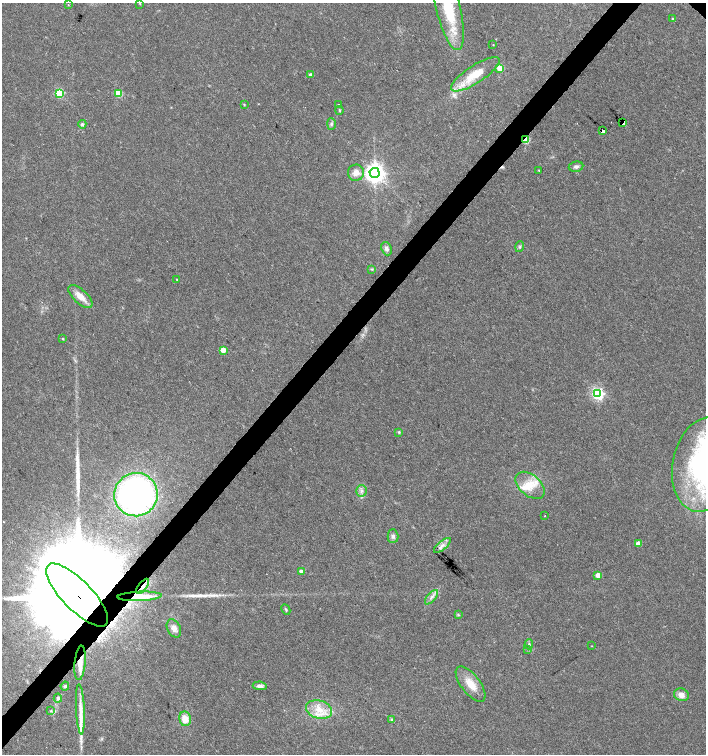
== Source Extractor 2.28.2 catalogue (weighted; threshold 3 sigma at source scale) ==
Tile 7 of 4 x 4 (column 3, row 2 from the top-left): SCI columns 3045-4451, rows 3005-4507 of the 6023 x 6017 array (HDU 1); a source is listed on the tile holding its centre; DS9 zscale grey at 2 x 2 block average (1 PNG px = mean of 2 x 2 image px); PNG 708 x 756 px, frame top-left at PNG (2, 3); each listed source drawn as its Kron ellipse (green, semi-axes under 4 px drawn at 4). Shown black and unused: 4% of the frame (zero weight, under 3 of 4 exposures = <1% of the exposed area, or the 3 px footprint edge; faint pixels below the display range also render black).
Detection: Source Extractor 2.28.2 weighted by HDU 2 'WHT'; one run over the whole footprint, this tile lists its part. Background 0.0228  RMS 0.0029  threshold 0.0129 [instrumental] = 3 sigma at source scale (4.5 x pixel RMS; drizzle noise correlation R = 1.50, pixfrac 1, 0.0396/0.0396 arcsec/px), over >= 5 px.
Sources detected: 70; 1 cosmic-ray / hot-pixel residue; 3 long thin detections or spike segments (spike, bleed or trail) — neither listed nor drawn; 4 inside a brighter listed object's ellipse — not listed separately; the other 62 listed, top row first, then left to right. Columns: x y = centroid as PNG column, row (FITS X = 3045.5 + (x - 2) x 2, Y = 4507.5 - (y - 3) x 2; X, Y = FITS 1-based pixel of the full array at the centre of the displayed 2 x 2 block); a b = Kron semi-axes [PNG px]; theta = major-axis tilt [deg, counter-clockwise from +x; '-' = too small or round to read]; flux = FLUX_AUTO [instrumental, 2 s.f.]
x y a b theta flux
140 4 2 2 - 0.35
68 5 3 2 - 0.33
448 8 43 12 -77 39
673 19 3 2 - 1.1
493 45 2 2 - 0.33
500 68 3 3 - 15
475 74 28 8 33 18
311 75 3 3 - 3
59 93 3 3 - 48
118 93 3 3 - 29
244 104 3 2 - 0.53
338 104 2 2 - 0.37
339 110 4 3 - 0.71
622 123 4 2 - 1300
82 124 4 4 - 1.6
331 124 6 3 -90 1.2
603 130 3 2 - 50
526 140 3 2 - 28
576 167 7 5 10 2.1
539 170 3 2 - 0.48
356 173 8 8 - 5.2
374 173 5 5 - 470
520 247 5 3 - 0.96
386 249 7 5 -68 2.6
372 269 3 3 - 0.7
177 279 3 2 - 0.6
80 296 15 6 -43 7.9
63 339 3 2 - 0.56
223 350 3 3 - 13
598 394 4 4 - 130
399 432 3 3 - 0.76
704 465 47 31 78 180
530 485 17 10 -41 13
361 491 6 5 - 2.2
136 495 22 21 - 210
545 516 2 2 - 0.25
393 536 7 5 -89 2.2
638 543 3 3 - 7
442 545 10 3 40 2.6
301 571 3 3 - 2.7
598 575 3 3 - 8.4
143 586 9 3 53 2.4
77 595 42 15 -46 45000
140 596 22 4 3 14
431 597 9 2 49 1.7
286 609 5 3 - 0.91
458 615 3 3 - 0.69
174 628 10 6 -63 4.1
529 644 5 4 - 1.2
592 646 2 2 - 0.31
528 649 3 2 - 0.47
80 663 17 5 85 10
471 684 21 9 -52 11
65 686 4 4 - 1.3
260 686 7 4 -7 2.4
681 695 7 6 - 4.4
58 698 4 4 - 1.4
80 709 25 4 -87 6.9
319 709 13 9 -15 11
50 711 3 3 - 0.61
185 719 7 6 - 7.9
392 720 4 3 - 0.8
Overlapping masked pixels (flux is a lower limit): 7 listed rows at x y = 622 123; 603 130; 526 140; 143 586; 77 595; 140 596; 80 663
Isophote crosses this tile's border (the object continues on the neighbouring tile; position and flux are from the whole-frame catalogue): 2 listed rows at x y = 448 8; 704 465